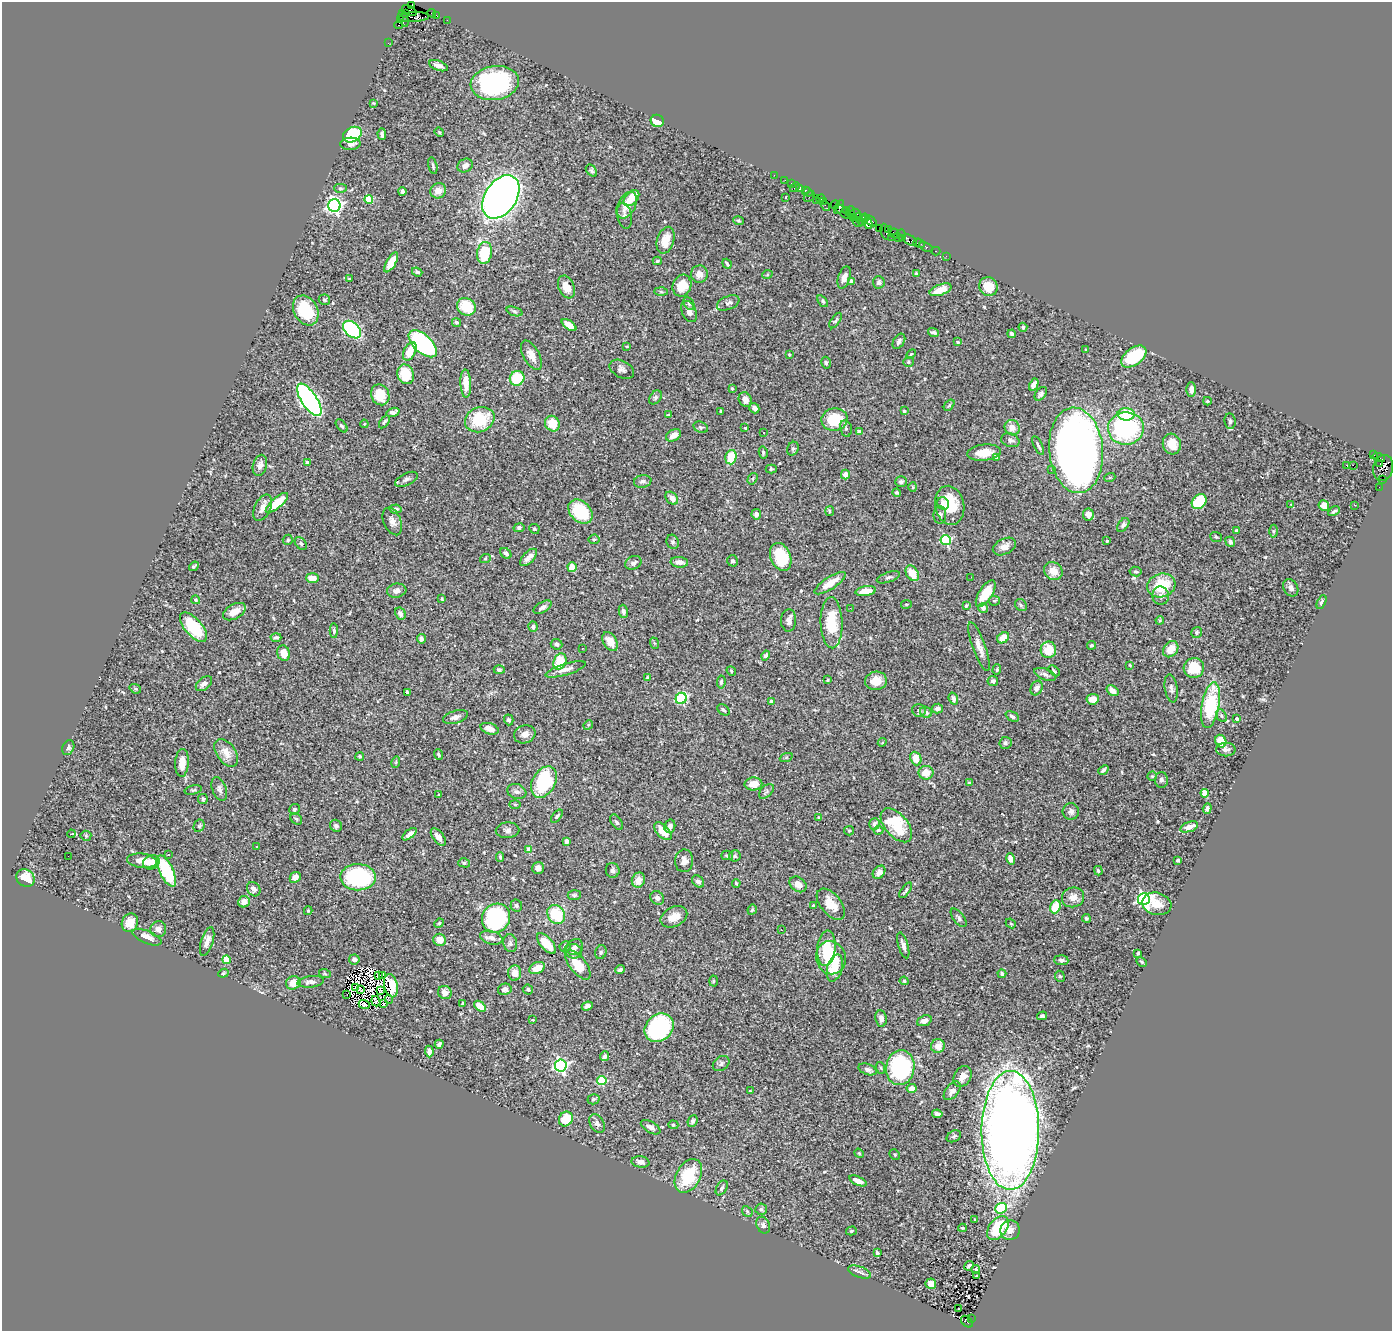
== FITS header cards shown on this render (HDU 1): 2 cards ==
NAXIS1  =                 1390
NAXIS2  =                 1329

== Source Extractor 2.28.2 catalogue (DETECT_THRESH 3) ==
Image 1390 x 1329 px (HDU 1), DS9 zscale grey, 1 PNG px = 1 image px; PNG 1394 x 1333 px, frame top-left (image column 1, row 1329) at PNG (2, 2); each listed source drawn as its Kron ellipse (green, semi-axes under 4 px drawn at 4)
Background 0.9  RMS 0.026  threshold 0.078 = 3 sigma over >= 5 px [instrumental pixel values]
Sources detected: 542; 4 with non-positive FLUX_AUTO (blend fragments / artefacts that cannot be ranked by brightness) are neither listed nor drawn; of the other 538, the 500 brightest by FLUX_AUTO listed and drawn (38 fainter detections omitted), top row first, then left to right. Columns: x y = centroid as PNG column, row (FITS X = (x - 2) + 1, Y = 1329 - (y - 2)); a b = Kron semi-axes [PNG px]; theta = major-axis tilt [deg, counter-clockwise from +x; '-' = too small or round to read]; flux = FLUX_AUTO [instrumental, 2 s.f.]
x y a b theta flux
411 6 3 3 - 87
409 10 8 4 -27 260
432 13 4 3 - 87
405 14 4 3 - 42
436 15 4 2 - 29
414 17 15 5 2 740
404 18 8 3 -69 140
400 20 4 3 - 57
447 20 2 2 - 20
399 25 4 3 - 55
388 43 2 2 - 11
438 66 10 5 -19 8.1
495 83 24 17 9 250
373 103 3 3 - 1.7
657 121 7 6 - 33
439 132 5 4 - 2
382 134 6 3 -87 4.9
352 135 10 7 29 130
350 144 10 6 1 8.9
433 166 9 3 -77 3.1
465 166 8 6 30 9
591 171 7 4 -50 2.8
774 175 2 2 - 17
785 180 2 2 - 13
791 183 2 2 - 24
795 187 5 2 - 79
340 188 6 4 1 2.7
800 188 4 3 - 73
805 190 3 3 - 55
402 191 4 3 - 4.8
438 191 8 7 - 16
808 192 5 4 - 110
809 196 6 2 50 29
501 197 24 15 56 1500
631 198 9 6 48 27
786 198 3 2 - 2.2
369 199 4 4 - 54
821 199 4 3 - 59
816 200 4 3 - 48
824 201 2 2 - 14
627 205 14 8 63 21
835 205 4 3 - 68
334 206 6 6 - 640
825 206 5 2 - 78
839 207 7 3 64 150
846 210 4 3 - 77
850 211 5 3 - 110
843 212 9 4 -44 220
856 214 5 3 - 110
625 216 13 7 -78 6.6
853 217 3 3 - 59
858 218 4 3 - 140
865 218 4 2 - 38
862 220 5 3 - 73
738 221 5 3 - 2
857 221 6 3 -43 85
871 221 6 3 -38 190
868 223 6 3 -81 170
879 228 2 2 - 31
889 229 3 2 - 45
885 232 8 3 -77 80
894 233 5 2 - 47
902 235 6 3 -75 120
891 237 2 2 - 26
898 237 5 3 - 56
666 240 14 8 72 24
910 240 7 5 -29 150
919 243 6 2 -22 32
926 247 7 3 -29 93
936 251 4 3 - 49
484 253 11 7 81 79
946 256 2 2 - 7.7
657 261 4 3 - 2.6
391 262 11 5 60 27
727 264 5 2 - 2.3
417 272 5 4 - 2.9
699 274 8 8 - 12
916 274 4 4 - 4.1
767 275 5 3 - 1.7
844 277 11 6 72 9.2
349 279 4 3 - 1.7
851 281 4 3 - 14
879 282 6 6 - 5.2
682 286 11 9 70 26
566 287 12 8 -68 21
988 287 9 9 - 32
940 290 11 5 19 23
661 292 6 4 -2 2.6
324 300 6 5 - 2.8
823 301 7 4 -52 3.2
689 303 7 5 -63 4
728 303 12 6 22 6.5
466 307 10 8 -33 56
306 310 16 11 -59 77
514 311 8 3 -19 3.3
689 311 11 7 -67 7.8
836 320 9 4 56 2.5
456 322 5 4 - 3.4
569 325 8 4 -36 24
1023 327 4 4 - 2.9
352 330 10 7 -43 220
934 332 5 3 - 3.9
1012 334 4 3 - 5.1
899 341 8 5 58 5.4
958 342 4 4 - 1.8
423 344 17 9 -43 330
627 346 4 3 - 1.6
1086 350 3 3 - 2
410 351 10 6 63 27
911 354 6 3 44 1.8
531 355 16 8 -61 15
789 355 3 2 - 1.6
1134 357 14 8 37 92
908 362 5 5 - 3
826 363 6 4 -75 3
622 369 13 8 -28 7.1
406 374 10 8 -70 46
517 378 7 7 - 63
466 383 14 5 -87 16
1034 385 6 4 62 9.9
732 389 3 3 - 2.8
1191 389 7 5 89 8.1
1041 394 8 5 52 4.4
380 395 10 9 - 40
655 397 8 5 51 3.7
309 400 19 7 -56 510
745 400 7 6 - 12
1207 401 4 3 - 1.9
949 405 6 4 52 2.6
754 408 5 4 - 9.5
721 411 4 3 - 4.1
904 411 3 3 - 2.8
393 412 7 4 17 5.9
1126 414 8 6 -2 64
668 415 4 3 - 2.7
834 419 13 11 8 66
480 420 15 12 24 69
1230 421 8 5 -83 3.9
384 422 7 3 54 2.5
364 424 4 4 - 1.6
552 424 8 7 - 35
342 426 7 4 -50 3.5
701 427 7 5 -22 3.1
745 428 3 3 - 2.1
846 428 8 5 -77 4.8
1012 428 8 7 - 14
1126 428 18 16 2 210
859 432 4 3 - 13
763 433 3 3 - 3.4
673 435 8 5 29 14
1010 440 9 6 -20 6
1172 444 10 9 - 28
1038 446 10 3 -64 3.9
793 449 7 5 67 3.6
1076 450 43 27 -84 2100
763 452 6 4 -77 2.6
984 453 17 8 7 28
1374 455 3 2 - 73
731 457 7 5 74 40
997 457 4 3 - 5.5
1379 458 6 2 -19 83
308 463 4 3 - 15
1380 464 4 2 - 77
260 465 11 7 75 11
1347 465 3 3 - 23
1353 465 2 2 - 430
1383 468 13 10 77 1100
771 469 5 4 - 2.1
1051 470 2 2 - 3.4
845 475 5 4 - 11
1110 477 5 3 - 2.2
406 479 12 6 26 6.2
753 479 6 4 58 2.5
1382 480 3 2 - 33
643 481 9 6 10 5.1
901 482 6 5 - 4.5
913 487 4 4 - 1.8
1379 487 2 2 - 12
897 493 4 4 - 2.7
672 498 7 5 -47 10
1199 502 8 6 46 88
277 503 14 5 40 44
943 503 6 5 - 7.7
1291 504 3 3 - 2.7
950 505 20 14 -79 58
1324 505 5 5 - 14
1355 505 3 2 - 1.8
263 508 14 8 65 13
395 509 6 4 6 4.8
830 511 5 4 - 2.3
1334 511 6 3 29 3.2
580 512 14 10 -44 96
756 514 5 5 - 5.8
1088 514 6 5 - 12
940 515 9 6 -88 5.7
392 521 14 8 -67 10
1123 525 8 5 52 4.9
519 528 5 4 - 3.9
534 529 5 4 - 2.8
1236 530 3 3 - 5.1
1273 531 6 4 -90 2.7
1216 537 6 5 - 2.8
594 539 5 5 - 2.3
288 540 5 5 - 2.7
946 540 5 5 - 160
1107 541 3 3 - 1.8
673 542 7 6 - 4.5
1230 542 5 4 - 5
301 543 7 5 -49 3.1
1004 547 12 7 27 12
506 553 6 4 -42 4.6
529 557 11 5 46 11
781 557 14 10 -68 63
485 559 5 3 - 1.7
733 561 5 5 - 3.5
679 562 8 5 -5 9.8
633 563 8 6 27 5.7
194 566 5 2 - 2.7
572 567 5 4 - 26
1053 571 10 8 -38 20
1136 572 6 5 - 3.4
912 573 8 6 -58 27
888 577 12 5 19 4.9
971 577 2 2 - 2.7
312 578 6 5 - 16
830 583 18 6 33 25
1161 585 14 11 17 69
1291 588 9 7 -58 6.9
397 591 10 7 9 9.3
866 591 10 5 8 22
986 594 15 7 58 39
1161 596 9 8 - 7.7
442 599 3 3 - 1.9
196 600 4 4 - 2.2
994 601 6 5 - 2.5
1321 602 7 4 64 3.8
906 604 5 3 - 1.9
1021 605 6 5 - 3.2
966 606 3 3 - 2.9
543 607 10 5 30 6.6
850 608 3 2 - 3.2
983 608 5 5 - 6.6
623 611 7 4 -82 5.6
234 612 12 7 30 21
400 613 6 5 - 8.5
789 620 11 7 88 8.9
1160 620 4 4 - 2.1
832 623 25 11 -88 67
193 627 18 8 -49 80
533 627 5 4 - 4.2
334 631 7 4 88 3.5
1197 632 6 5 - 2.8
276 637 5 4 - 3.4
1003 638 6 5 - 28
421 639 5 4 - 4.4
610 641 10 6 -59 20
654 643 6 3 -70 1.9
557 644 6 5 - 4.5
1092 645 4 4 - 2.9
979 647 26 6 -70 16
582 648 3 2 - 1.8
1171 649 9 6 52 25
1048 650 8 8 - 33
284 653 8 6 -72 19
766 656 5 4 - 3.6
560 661 8 6 69 56
1130 665 3 3 - 1.7
1194 668 10 10 - 32
565 669 21 5 17 12
997 669 5 4 - 2.5
499 670 5 4 - 2.9
731 671 5 4 - 2.2
1054 671 6 3 -42 2.4
1045 674 11 5 -21 6.7
647 677 3 2 - 1.8
828 680 4 3 - 2.1
876 681 11 9 4 25
993 681 5 5 - 4.3
721 682 6 4 83 3.5
204 684 9 6 40 8.9
1037 688 7 5 66 8.6
1171 688 14 6 -81 6.7
135 689 6 4 -20 2.4
1112 691 6 4 -37 13
407 692 4 3 - 3.2
681 698 6 5 - 180
953 699 6 4 -71 6
1093 699 6 5 - 16
771 701 4 3 - 8.7
1210 705 23 9 80 110
937 709 5 5 - 6.3
723 710 7 4 -38 4.7
919 710 7 6 - 4.4
926 712 6 5 - 7.4
1012 716 7 4 -26 5.6
1221 716 7 5 -57 3.1
455 717 13 6 16 7.8
1237 719 3 3 - 5.5
509 720 5 4 - 4.5
588 725 5 4 - 2.1
490 729 9 5 -17 14
525 734 11 9 18 11
1221 741 6 5 - 26
882 742 4 4 - 2
1005 743 6 6 - 3.6
68 748 8 5 66 4.6
1226 750 9 7 0 6.4
226 753 16 9 -55 19
438 754 5 4 - 2.3
360 756 4 4 - 3.1
786 758 7 4 20 2.7
916 758 7 5 -68 20
396 762 6 3 73 1.9
182 763 14 7 87 20
1103 770 5 3 - 3.6
926 773 7 6 - 21
1152 776 4 4 - 2.3
1161 780 8 6 87 4.6
544 782 17 11 61 140
969 783 4 3 - 2.7
753 784 9 6 2 22
219 789 12 7 -69 7
193 790 9 4 13 3
766 791 9 5 45 4
517 792 10 7 -19 5.7
1205 793 4 4 - 50
439 795 3 2 - 1.7
203 799 5 5 - 4.5
515 804 6 4 -2 2.1
294 809 5 5 - 3.7
1207 809 5 4 - 5
1071 811 8 8 - 6.7
557 816 8 4 49 3
819 817 4 3 - 1.8
296 819 6 5 - 2.9
617 822 9 5 -57 3.8
874 824 6 5 - 5.9
896 825 20 11 -49 77
199 826 6 5 - 3
336 826 6 5 - 4.9
670 826 7 5 76 6.2
1189 827 9 5 19 15
507 830 12 8 2 7.1
878 830 5 4 - 2.4
663 831 11 6 -46 30
849 831 5 4 - 2
71 834 4 3 - 26
410 834 8 4 39 7.4
86 836 5 5 - 2.5
438 837 10 5 -53 9.1
567 841 4 3 - 4.9
256 846 3 2 - 2.4
529 850 4 4 - 22
168 855 3 3 - 3.9
727 855 6 4 -13 3
68 856 2 2 - 150
735 856 6 5 - 2.9
500 857 5 4 - 2.3
1011 859 6 4 -76 16
1178 860 4 3 - 3.1
142 861 15 7 -7 22
684 861 11 9 83 10
151 862 8 7 - 15
464 863 6 4 -14 2.9
538 868 6 6 - 8.6
613 870 7 7 - 5
166 871 17 6 -65 100
1098 871 5 4 - 3.3
879 872 7 5 50 9.3
295 877 6 5 - 10
358 877 17 13 -1 180
25 878 9 8 - 29
638 880 7 6 - 16
698 881 7 5 -46 5.2
736 883 4 3 - 2.3
798 884 9 7 -37 14
254 889 8 6 -53 8.4
906 890 9 3 54 3.1
574 895 6 5 - 3.4
1073 897 11 10 - 15
657 898 7 6 - 8.6
1144 899 6 6 - 480
244 902 6 5 - 15
831 904 18 10 -50 27
1157 904 15 11 -15 20
813 905 3 2 - 1.7
516 906 6 6 - 3.5
1055 907 6 5 - 43
752 910 5 4 - 3.1
308 911 4 4 - 1.9
556 915 10 8 -54 67
674 917 14 9 26 20
496 918 15 13 55 240
959 918 11 5 -52 5.3
1086 918 4 4 - 2.8
130 923 9 8 - 16
439 923 5 4 - 1.9
1011 923 5 3 - 1.8
158 929 8 7 - 8.7
781 930 3 2 - 2.3
147 937 15 6 -23 13
491 938 11 6 -16 10
440 940 6 6 - 19
207 941 15 6 73 11
510 943 9 7 -82 6
546 944 13 6 -48 31
903 945 13 5 -74 8.3
565 947 5 5 - 4.2
575 947 9 7 42 7.8
826 948 18 9 84 45
573 951 9 7 -15 7.8
601 952 7 5 66 4.2
1138 953 4 3 - 2.4
831 958 17 15 -71 92
354 959 5 5 - 5.4
226 960 4 4 - 39
1061 960 7 5 -5 4.5
1142 962 6 4 -29 2.3
578 965 17 8 -52 40
537 968 8 5 26 20
835 968 14 7 74 27
620 970 5 4 - 4.5
223 973 5 4 - 1.9
515 973 7 6 - 16
325 974 6 4 -19 2.3
1002 974 4 3 - 4.2
383 975 3 2 - 4.3
378 976 3 3 - 2.7
1060 976 6 5 - 3.1
714 981 5 3 - 1.9
904 981 4 4 - 3.3
311 982 13 5 7 8.2
293 983 7 6 - 21
391 986 12 6 -76 28
356 987 3 2 - 3
360 989 3 2 - 3.1
505 989 7 5 14 6.8
528 989 5 5 - 3.7
381 991 3 2 - 1.9
445 993 7 6 - 12
347 994 2 2 - 2.3
389 999 4 2 - 6.3
376 1001 5 2 - 2.9
364 1004 5 3 - 2.7
383 1004 3 2 - 2
462 1004 4 2 - 1.7
480 1006 7 4 -39 25
587 1006 6 4 23 5.6
1042 1016 5 3 - 3
881 1018 8 5 -80 8
533 1020 3 3 - 2.6
924 1021 7 5 22 8.2
659 1028 15 13 43 200
439 1044 4 3 - 3.4
938 1046 7 7 - 17
429 1051 6 4 -88 10
605 1056 5 4 - 4.9
721 1064 9 6 36 5.6
561 1065 6 6 - 410
881 1068 6 4 -71 2
900 1068 17 14 81 240
868 1069 9 5 -20 6.1
963 1076 11 8 61 12
602 1081 4 4 - 85
912 1088 5 4 - 12
750 1091 3 2 - 1.8
952 1091 11 6 51 9.3
593 1099 6 5 - 3.1
937 1114 5 4 - 4.6
566 1119 8 6 59 43
693 1121 6 4 65 3.8
597 1124 10 7 -58 6.7
673 1125 5 4 - 2.5
651 1127 11 5 -29 7.6
1010 1130 59 28 90 2900
954 1136 8 5 28 3.8
859 1153 5 4 - 2
895 1154 5 4 - 2.4
640 1162 9 5 -9 9.6
688 1176 18 12 60 81
858 1181 9 4 -24 14
722 1188 8 5 60 4.7
1001 1208 6 5 - 120
761 1209 6 6 - 2.9
747 1211 6 4 -47 2.8
975 1219 3 2 - 1.7
763 1225 8 6 -64 5.5
962 1228 4 3 - 2.4
998 1228 13 8 52 80
1010 1230 10 9 - 12
851 1231 5 4 - 2.8
877 1253 4 3 - 4.5
969 1266 5 3 - 2.9
976 1269 4 4 - 2.7
859 1272 12 5 -20 5.8
976 1275 3 2 - 2.3
931 1284 5 5 - 10
958 1309 3 2 - 3.9
971 1318 2 2 - 45
967 1322 7 4 -41 490
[38 fainter detections neither listed nor drawn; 4 non-positive-flux detections neither listed nor drawn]